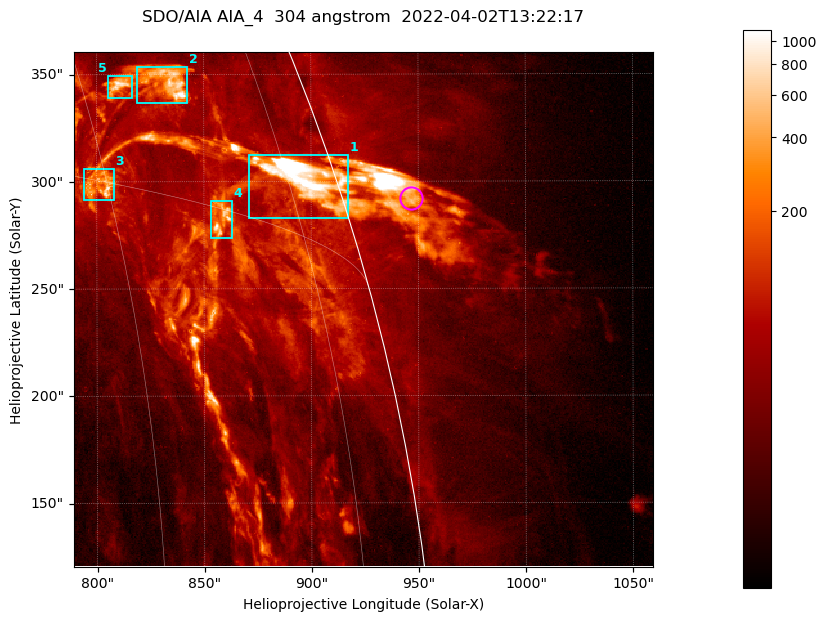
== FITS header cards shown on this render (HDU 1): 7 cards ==
TELESCOP= 'SDO/AIA '           / For AIA: SDO/AIA
INSTRUME= 'AIA_4   '           / For AIA: AIA_ATA1, AIA_ATA2, AIA_ATA3 or AIA_AT
WAVELNTH=                  304 / [angstrom] Wavelength
WAVEUNIT= 'angstrom'           / Wavelength unit: angstrom
DATE-OBS= '2022-04-02T13:22:17.132' / [ISO] Date when observation started; ISO 8
CTYPE1  = 'HPLN-TAN'           / CTYPE1; Typically HPLN
CTYPE2  = 'HPLT-TAN'           / CTYPE2; Typically HPLT

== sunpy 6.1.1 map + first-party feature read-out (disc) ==
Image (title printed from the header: SDO/AIA AIA_4  304 angstrom  2022-04-02T13:22:17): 450 x 400 px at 0.6 arcsec/px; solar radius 960 arcsec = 1600 px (partial field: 1.1% of the solar disc is inside the frame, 51% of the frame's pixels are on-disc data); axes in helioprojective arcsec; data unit not stated in the header (colour bar unlabelled)
Orientation: roll -0.132 deg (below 1 deg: not rotated)
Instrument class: DISC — disc imager (sunpy class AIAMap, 304 A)
Bright regions (active regions / flare kernels): reference = the on-disc median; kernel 5 px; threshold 5 sigma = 184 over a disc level ~41.6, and >= 1.15x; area >= 180 px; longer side >= 5 px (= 3 arcsec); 5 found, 5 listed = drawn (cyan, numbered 1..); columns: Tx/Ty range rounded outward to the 2 arcsec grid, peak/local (2 s.f.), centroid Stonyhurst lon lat
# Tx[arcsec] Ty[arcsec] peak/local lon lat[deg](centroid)
1 870..918 282..314 82 +77 +17
2 818..842 336..354 25 +66 +19
3 794..808 290..306 13 +60 +15
4 852..864 272..292 15 +67 +15
5 804..818 338..350 18 +62 +18
Off-limb structures (1.02-1.3 R_sun): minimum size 90 px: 6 found; the strongest spans PA ~285..290 deg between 1.02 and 1.1 R_sun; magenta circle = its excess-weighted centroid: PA ~285 deg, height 1.03 R_sun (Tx ~946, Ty ~292 arcsec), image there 19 x the reference